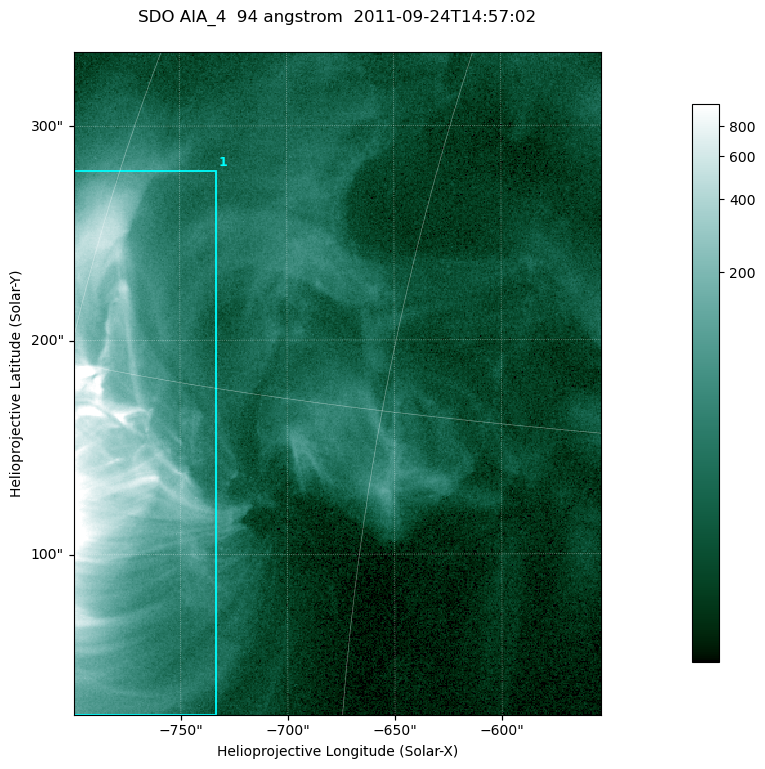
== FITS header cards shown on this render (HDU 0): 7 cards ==
TELESCOP= 'SDO     '           /
INSTRUME= 'AIA_4   '           /
WAVELNTH=                   94 /
WAVEUNIT= 'angstrom'           /
DATE-OBS= '2011-09-24T14:57:02.12' /
CTYPE1  = 'HPLN-TAN'           /
CTYPE2  = 'HPLT-TAN'           /

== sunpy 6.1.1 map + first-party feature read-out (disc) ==
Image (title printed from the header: SDO AIA_4  94 angstrom  2011-09-24T14:57:02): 410 x 515 px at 0.6 arcsec/px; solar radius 957 arcsec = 1594 px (partial field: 2.6% of the solar disc is inside the frame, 100% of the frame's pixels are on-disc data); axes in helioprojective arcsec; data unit not stated in the header (colour bar unlabelled)
Pointing: header CRPIX1/2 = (2058.48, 2043.05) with CRVAL1/2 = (0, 0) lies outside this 410 x 515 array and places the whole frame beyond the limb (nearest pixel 1.41 R_sun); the SolarSoft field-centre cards XCEN/YCEN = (-676.6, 179.7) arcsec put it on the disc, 1323 arcsec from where CRPIX/CRVAL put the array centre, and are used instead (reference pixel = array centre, CRVAL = XCEN/YCEN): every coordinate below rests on XCEN/YCEN
Orientation: roll -0.138 deg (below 1 deg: not rotated)
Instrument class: DISC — disc imager (sunpy class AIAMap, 94 A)
Bright regions (active regions / flare kernels): reference = the on-disc median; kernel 3 px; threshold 5 sigma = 83.2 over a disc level ~17.4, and >= 1.15x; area >= 211 px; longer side >= 5 px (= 3 arcsec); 1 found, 1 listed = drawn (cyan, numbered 1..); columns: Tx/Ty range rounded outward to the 2 arcsec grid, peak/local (2 s.f.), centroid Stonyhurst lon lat
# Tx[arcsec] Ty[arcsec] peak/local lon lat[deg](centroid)
1 -800..-732 24..280 88 -57 +13